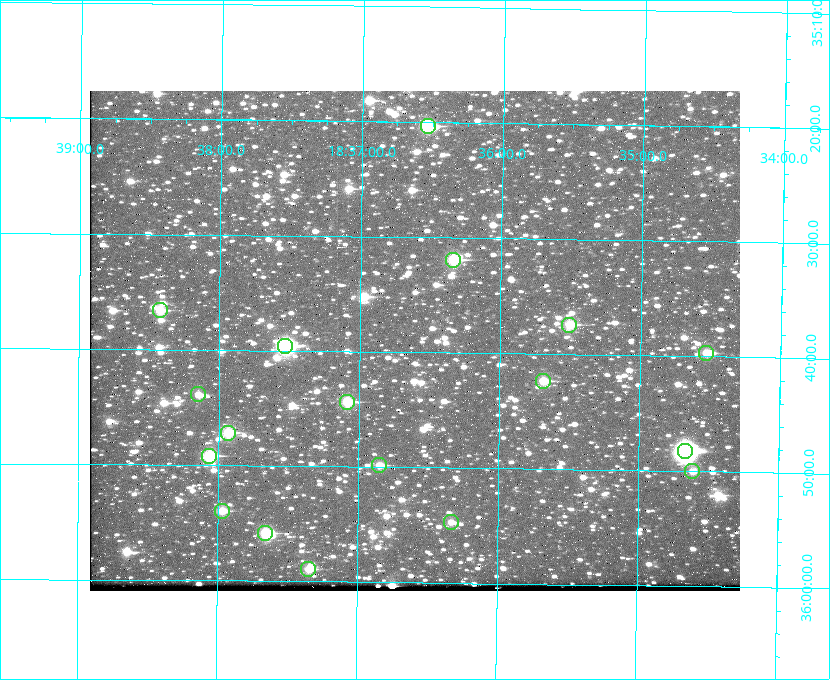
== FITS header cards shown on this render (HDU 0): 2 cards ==
NAXIS1  =                  650 / Width of table row in bytes
NAXIS2  =                  500 / Number of rows in table

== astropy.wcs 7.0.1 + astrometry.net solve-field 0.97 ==
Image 650 x 500 px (HDU 0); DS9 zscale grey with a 90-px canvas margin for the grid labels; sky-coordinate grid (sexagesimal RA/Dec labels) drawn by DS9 from the SOLVED WCS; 18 Tycho-2 reference stars matched to detected sources circled (green)
Header WCS: none
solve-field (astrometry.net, Tycho-2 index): SOLVED blind (the file carries no WCS)
Solved WCS: RA---TAN-SIP/DEC--TAN-SIP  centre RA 18:36:36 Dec +35:39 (279.15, +35.65 deg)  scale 5.21 arcsec/px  FOV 56.5' x 43.4'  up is +179 deg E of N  parity flipped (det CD > 0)
(file carries no celestial WCS; the grid is the blind solution)
Tycho-2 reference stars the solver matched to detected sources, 18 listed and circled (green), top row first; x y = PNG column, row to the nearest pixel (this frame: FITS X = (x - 90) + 1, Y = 500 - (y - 91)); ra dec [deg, ICRS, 3 dp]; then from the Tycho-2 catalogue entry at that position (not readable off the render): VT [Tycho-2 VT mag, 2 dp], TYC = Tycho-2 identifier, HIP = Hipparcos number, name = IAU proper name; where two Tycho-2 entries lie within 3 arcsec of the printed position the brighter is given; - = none
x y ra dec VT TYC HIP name
428 126 279.134 +35.339 9.91 2645-980-1 - -
453 260 279.085 +35.532 9.84 2645-710-1 - -
160 310 279.606 +35.610 10.50 2645-565-1 - -
569 325 278.877 +35.623 10.37 2632-1282-1 - -
285 346 279.382 +35.660 8.88 2649-136-1 91311 -
706 353 278.632 +35.662 10.68 2636-195-1 - -
543 381 278.922 +35.705 10.37 2636-96-1 - -
198 394 279.537 +35.731 11.00 2649-31-1 - -
347 402 279.271 +35.739 10.27 2649-22-1 - -
228 433 279.483 +35.786 9.96 2649-1276-1 - -
685 451 278.667 +35.805 7.78 2636-68-1 91080 -
209 456 279.516 +35.819 10.07 2649-1464-1 - -
379 465 279.212 +35.831 10.99 2649-1529-1 - -
692 471 278.654 +35.833 11.29 2636-133-1 - -
222 511 279.492 +35.899 10.86 2649-1492-1 - -
451 522 279.083 +35.912 11.42 2649-1448-1 - -
265 533 279.414 +35.931 10.32 2649-1381-1 - -
308 569 279.337 +35.982 10.50 2649-1232-1 - -